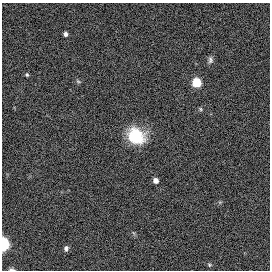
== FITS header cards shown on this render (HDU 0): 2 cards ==
NAXIS1  =                  268
NAXIS2  =                  268

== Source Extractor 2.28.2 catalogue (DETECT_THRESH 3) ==
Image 268 x 268 px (HDU 0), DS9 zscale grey, 1 PNG px = 1 image px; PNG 272 x 272 px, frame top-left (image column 1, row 268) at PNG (2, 3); no overlay
Background 0.109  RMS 0.002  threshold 0.00595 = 3 sigma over >= 5 px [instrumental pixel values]
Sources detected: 12; all 12 listed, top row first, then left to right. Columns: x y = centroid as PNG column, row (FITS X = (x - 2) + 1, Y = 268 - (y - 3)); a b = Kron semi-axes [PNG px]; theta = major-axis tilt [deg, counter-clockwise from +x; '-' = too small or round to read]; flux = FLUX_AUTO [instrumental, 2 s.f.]
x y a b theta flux
65 34 5 5 - 0.39
210 60 10 6 89 0.42
27 75 5 5 - 0.22
78 81 6 3 -19 0.18
196 82 7 6 - 3.6
201 109 6 4 -88 0.16
136 136 18 15 -36 4.5
155 180 5 4 - 0.64
4 244 8 5 -88 7.7
66 248 5 5 - 0.41
209 265 5 4 - 0.14
12 269 8 3 -1 0.26
At the frame edge (FLAGS 8, measured only in part): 2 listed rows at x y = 4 244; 12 269